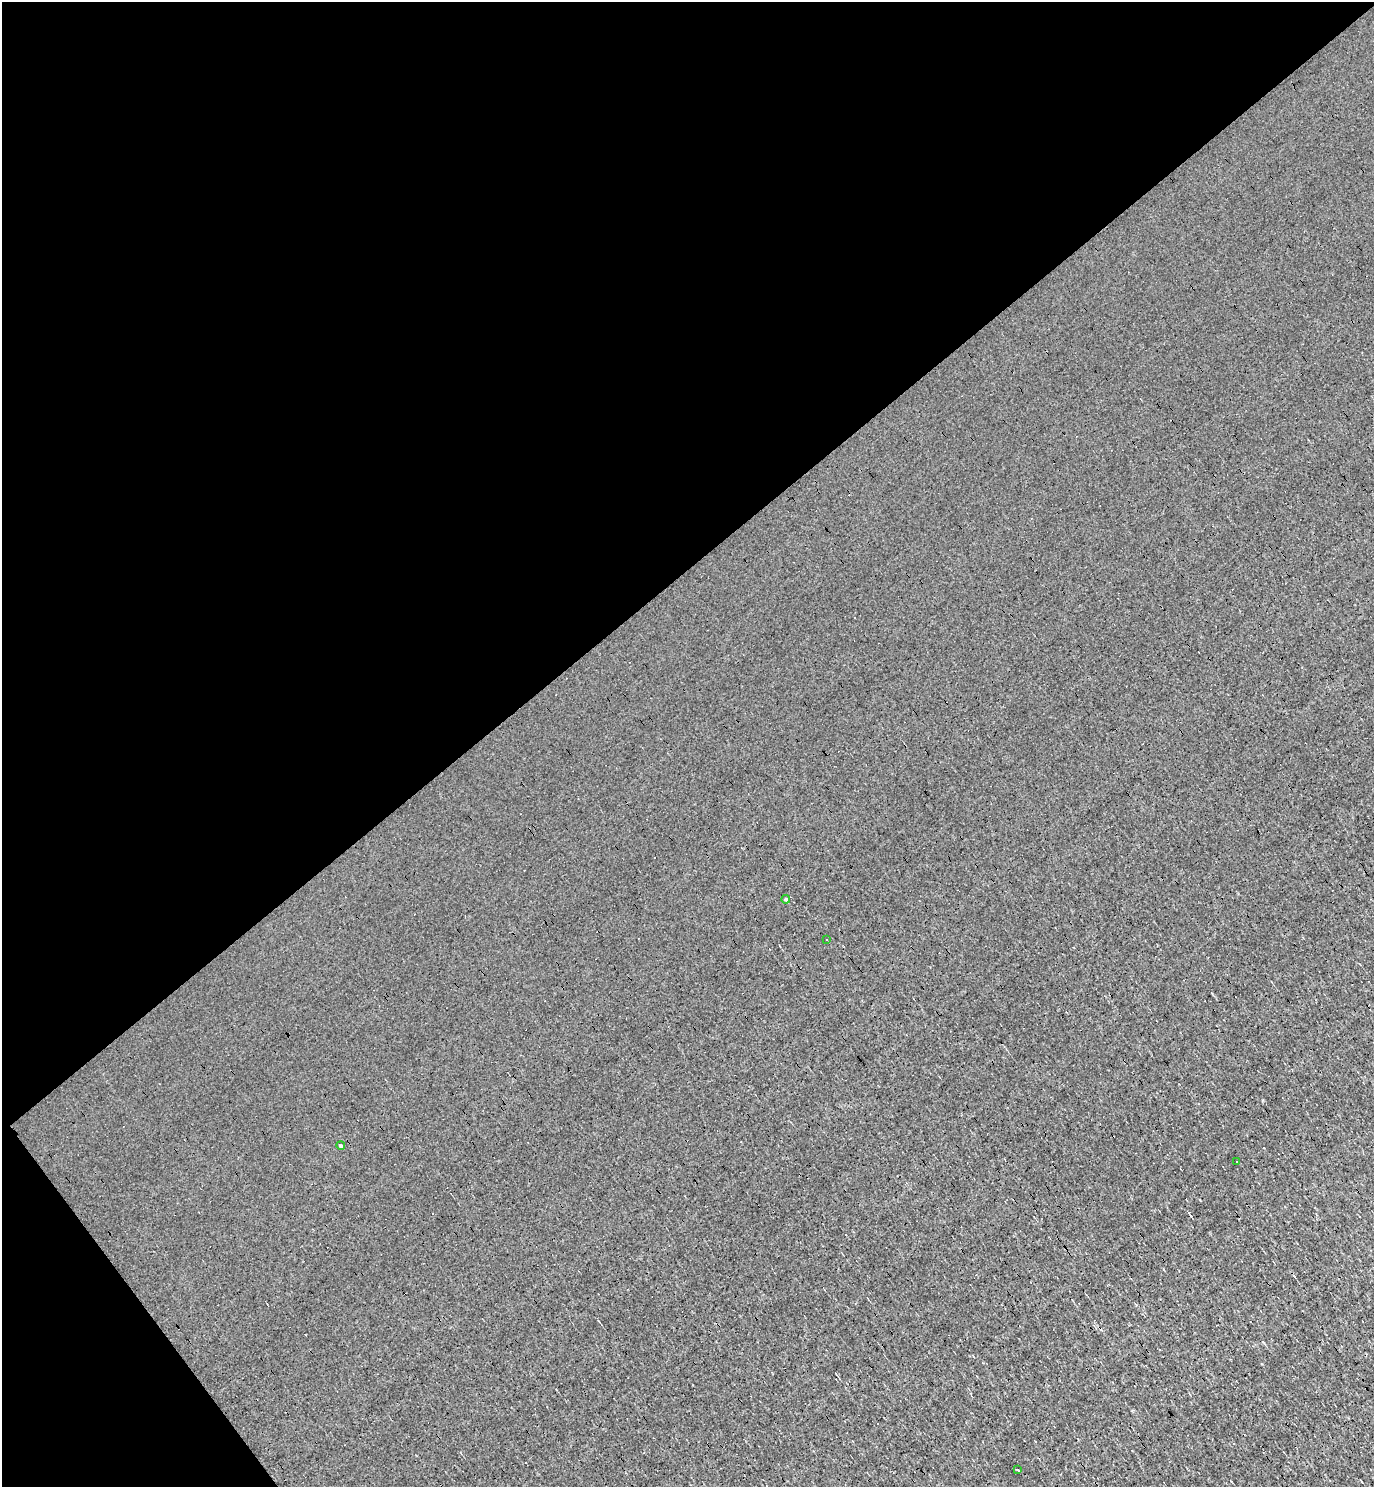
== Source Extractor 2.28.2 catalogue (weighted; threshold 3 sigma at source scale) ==
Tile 5 of 4 x 4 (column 1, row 2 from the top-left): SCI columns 154-1525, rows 2969-4453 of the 5935 x 5937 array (HDU 1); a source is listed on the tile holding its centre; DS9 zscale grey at full resolution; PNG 1376 x 1489 px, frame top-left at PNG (2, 2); each listed source drawn as its Kron ellipse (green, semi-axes under 4 px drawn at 4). Shown black and unused: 41% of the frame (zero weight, under 3 of 4 exposures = <1% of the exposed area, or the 3 px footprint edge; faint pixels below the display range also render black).
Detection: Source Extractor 2.28.2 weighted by HDU 2 'WHT'; one run over the whole footprint, this tile lists its part. Background 0.00207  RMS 0.043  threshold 0.193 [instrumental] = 3 sigma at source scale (4.5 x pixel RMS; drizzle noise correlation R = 1.50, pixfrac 1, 0.05/0.05 arcsec/px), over >= 5 px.
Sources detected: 8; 3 cosmic-ray / hot-pixel residue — neither listed nor drawn; the other 5 listed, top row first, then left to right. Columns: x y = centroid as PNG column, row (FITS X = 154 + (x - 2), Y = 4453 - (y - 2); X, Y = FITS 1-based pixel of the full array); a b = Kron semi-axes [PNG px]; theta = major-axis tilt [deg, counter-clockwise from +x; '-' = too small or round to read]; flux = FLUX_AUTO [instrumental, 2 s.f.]
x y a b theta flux
786 899 4 4 - 12
827 939 3 3 - 15
341 1146 4 4 - 8
1237 1162 3 2 - 6.8
1018 1470 3 2 - 6.5